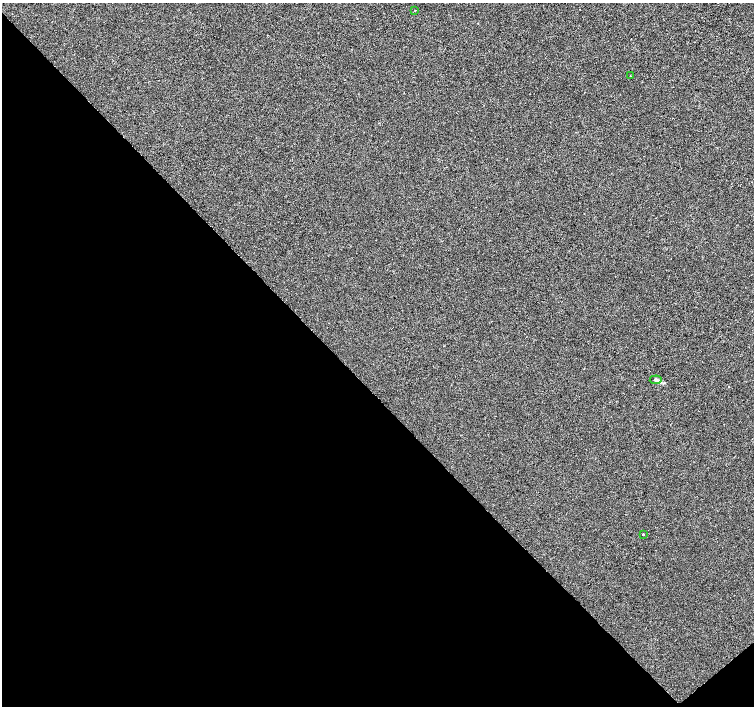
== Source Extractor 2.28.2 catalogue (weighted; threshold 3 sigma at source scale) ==
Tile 14 of 4 x 4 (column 2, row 4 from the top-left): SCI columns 1510-3013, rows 214-1620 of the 6021 x 5991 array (HDU 1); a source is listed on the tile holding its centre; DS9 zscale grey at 2 x 2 block average (1 PNG px = mean of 2 x 2 image px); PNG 756 x 708 px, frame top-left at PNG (2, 3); each listed source drawn as its Kron ellipse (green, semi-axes under 4 px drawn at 4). Shown black and unused: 45% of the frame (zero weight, under 2 of 3 exposures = <1% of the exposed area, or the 3 px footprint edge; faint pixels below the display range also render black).
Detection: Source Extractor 2.28.2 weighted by HDU 2 'WHT'; one run over the whole footprint, this tile lists its part. Background -2.44e-04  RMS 0.0042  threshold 0.0187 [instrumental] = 3 sigma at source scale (4.5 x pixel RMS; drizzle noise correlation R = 1.50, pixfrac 1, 0.0396/0.0396 arcsec/px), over >= 5 px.
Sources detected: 5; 1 cosmic-ray / hot-pixel residue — neither listed nor drawn; the other 4 listed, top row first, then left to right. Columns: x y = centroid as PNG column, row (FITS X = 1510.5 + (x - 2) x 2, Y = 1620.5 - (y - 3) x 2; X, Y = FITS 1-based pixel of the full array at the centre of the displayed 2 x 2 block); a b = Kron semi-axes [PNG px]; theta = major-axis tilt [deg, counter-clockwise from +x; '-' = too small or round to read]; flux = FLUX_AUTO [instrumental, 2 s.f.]
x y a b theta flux
415 10 2 2 - 0.52
630 76 2 2 - 0.46
656 380 6 4 6 2.2
643 535 2 2 - 0.89